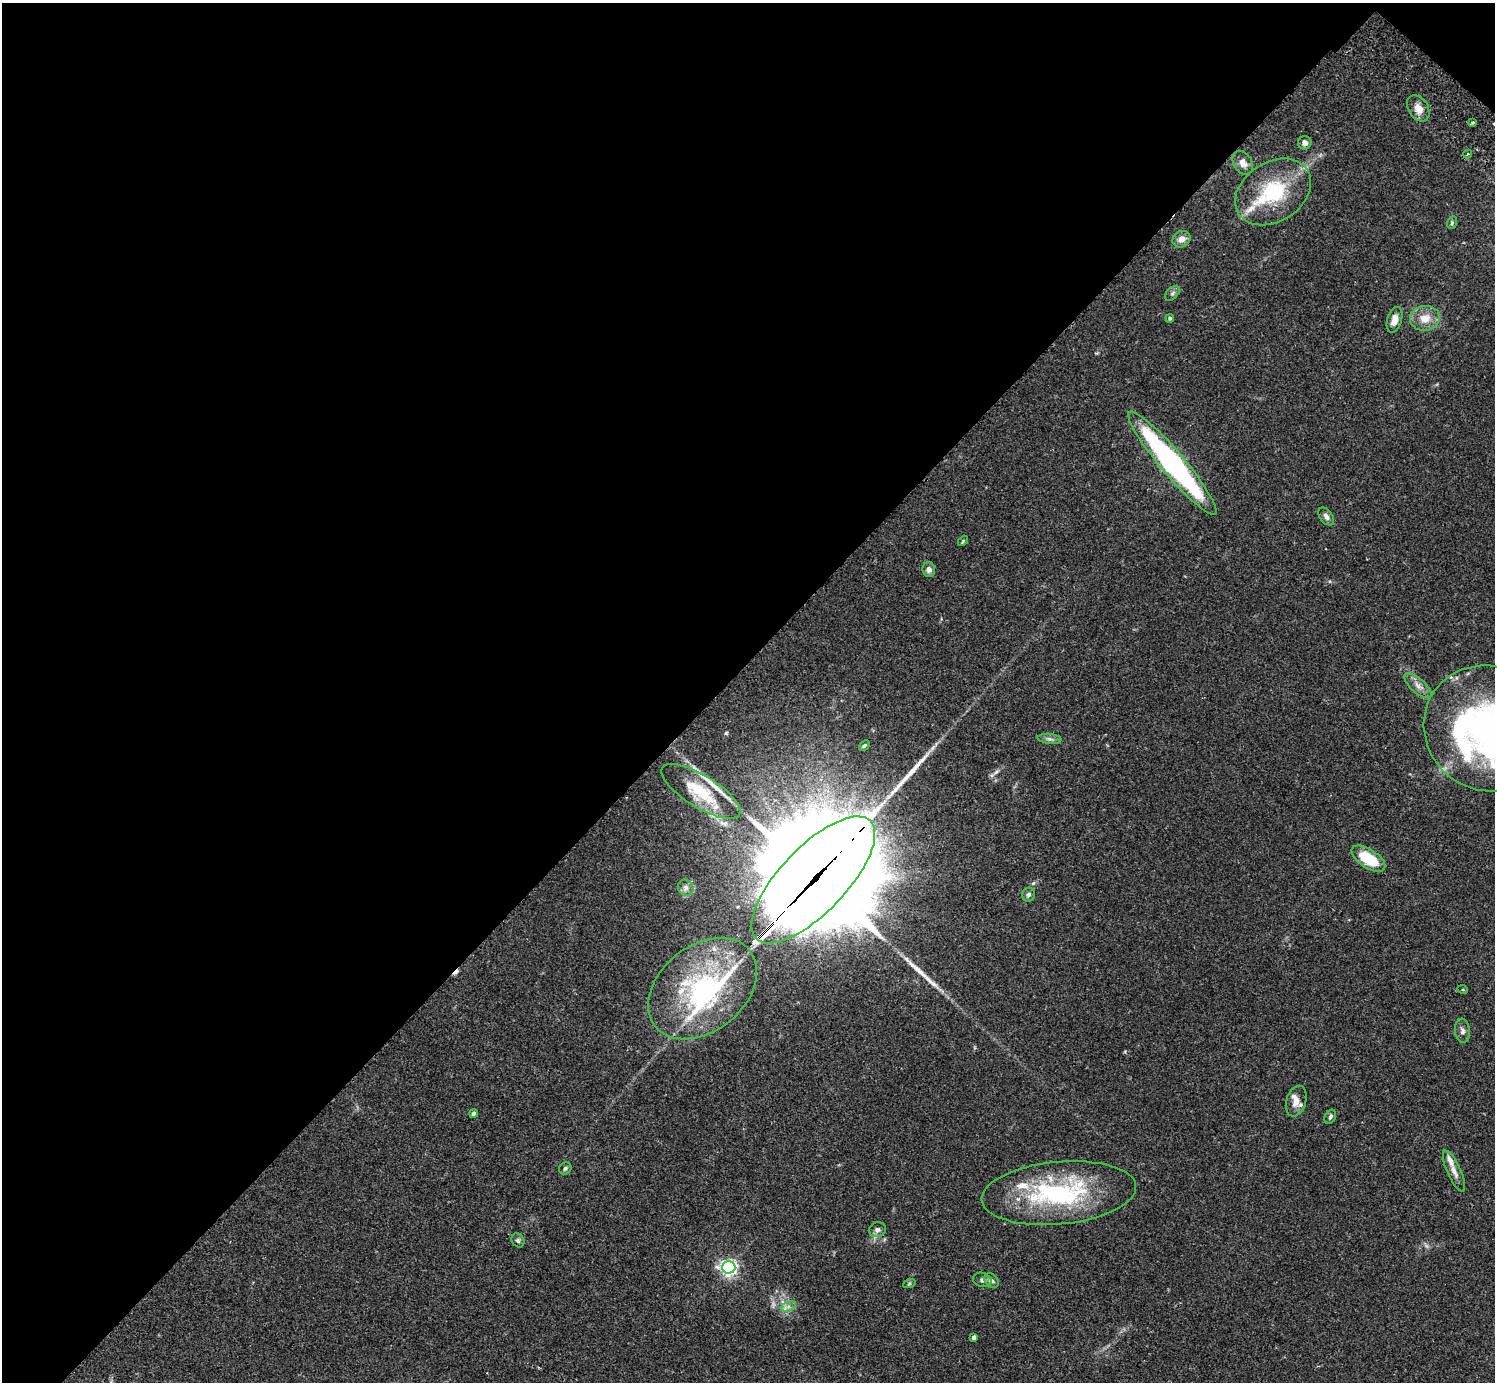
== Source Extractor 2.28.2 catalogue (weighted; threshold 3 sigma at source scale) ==
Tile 2 of 4 x 4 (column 2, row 1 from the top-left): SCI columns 1539-3031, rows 4485-5864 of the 6060 x 6070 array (HDU 1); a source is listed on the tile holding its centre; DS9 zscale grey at full resolution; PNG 1497 x 1384 px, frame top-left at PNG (2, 3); each listed source drawn as its Kron ellipse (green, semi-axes under 4 px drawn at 4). Shown black and unused: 48% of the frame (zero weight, under 2 of 3 exposures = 3% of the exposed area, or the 3 px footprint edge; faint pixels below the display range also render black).
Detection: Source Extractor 2.28.2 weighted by HDU 2 'WHT'; one run over the whole footprint, this tile lists its part. Background 0.108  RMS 0.0064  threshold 0.0288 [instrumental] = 3 sigma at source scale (4.5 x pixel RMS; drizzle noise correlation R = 1.50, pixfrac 1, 0.05/0.05 arcsec/px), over >= 5 px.
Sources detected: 56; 2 inside a brighter object's white glare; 1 cosmic-ray / hot-pixel residue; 3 long thin detections or spike segments (spike, bleed or trail) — neither listed nor drawn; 8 inside a brighter listed object's ellipse — not listed separately; the other 42 listed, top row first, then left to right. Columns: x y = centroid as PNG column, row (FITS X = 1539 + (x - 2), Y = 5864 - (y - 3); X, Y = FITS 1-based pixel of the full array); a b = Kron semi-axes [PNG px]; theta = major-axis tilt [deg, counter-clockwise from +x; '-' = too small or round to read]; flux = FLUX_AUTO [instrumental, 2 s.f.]
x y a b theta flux
1418 108 14 10 -58 6.5
1472 123 4 3 - 1.6
1305 143 7 6 - 3
1467 154 4 3 - 1.1
1243 163 13 9 -56 4.7
1273 192 41 29 33 46
1452 223 6 4 70 0.97
1181 239 9 8 - 4.4
1172 293 9 5 45 1.7
1170 318 4 4 - 1.2
1425 318 15 12 9 9.1
1394 320 13 7 73 5.3
1172 463 67 12 -50 170
1326 516 10 6 -51 2.8
963 541 6 3 46 0.7
929 570 7 6 - 2.4
1418 686 17 7 -41 4.4
1488 728 65 61 -36 210
1049 739 12 5 -6 2.2
864 745 6 4 44 1
701 791 45 16 -31 27
1368 859 19 9 -33 23
813 880 82 33 46 25000
686 888 8 7 - 2.6
1029 895 7 6 - 1.9
703 989 61 43 39 100
1463 990 5 3 - 0.58
1462 1031 12 7 -84 2.7
1296 1101 16 9 73 6.1
474 1114 4 4 - 2.1
1330 1117 7 5 62 1.5
565 1168 6 5 - 1.3
1454 1171 22 7 -65 5.2
1059 1193 77 31 5 94
877 1230 9 7 15 2.7
518 1240 7 6 - 1.4
729 1267 6 6 - 210
982 1280 9 7 -16 2
991 1281 8 6 -44 2
909 1284 6 4 20 0.84
788 1307 8 4 19 2
974 1337 4 3 - 1.8
Overlapping masked pixels (flux is a lower limit): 1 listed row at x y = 813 880
Isophote crosses this tile's border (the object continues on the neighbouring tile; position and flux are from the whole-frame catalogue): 1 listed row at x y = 1488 728